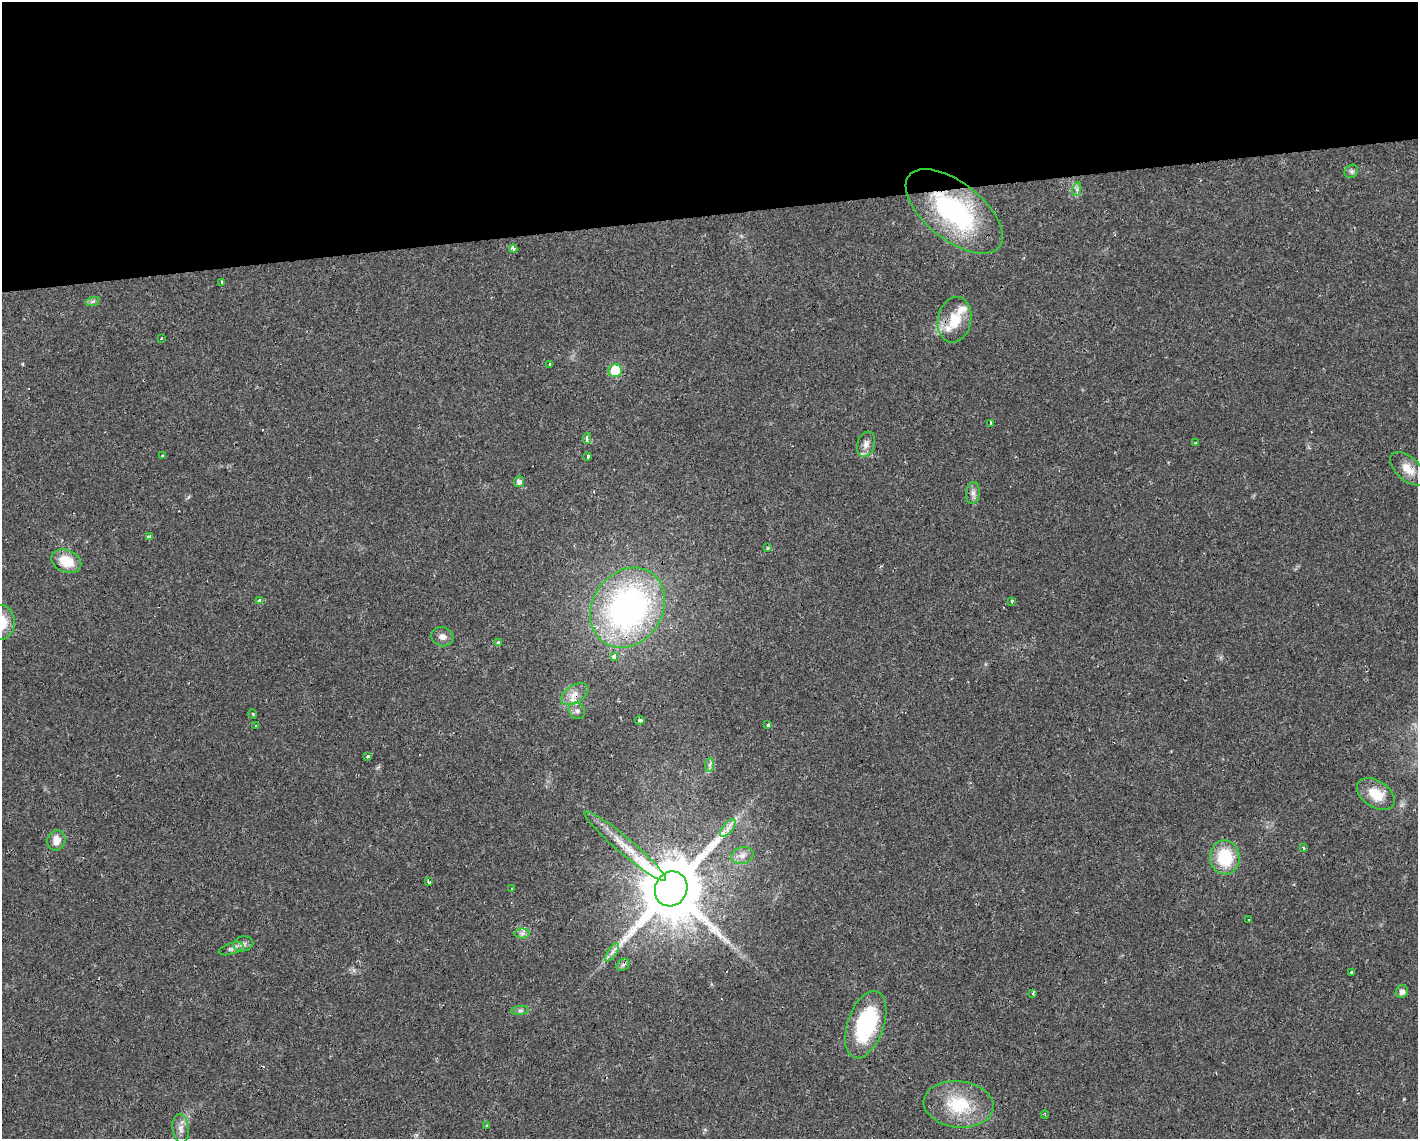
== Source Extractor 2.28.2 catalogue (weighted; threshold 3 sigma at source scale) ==
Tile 2 of 3 x 4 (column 2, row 1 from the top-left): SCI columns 1463-2878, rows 3412-4548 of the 4298 x 4548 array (HDU 1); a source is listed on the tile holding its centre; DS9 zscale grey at full resolution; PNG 1420 x 1141 px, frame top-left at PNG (2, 2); each listed source drawn as its Kron ellipse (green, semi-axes under 4 px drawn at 4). Shown black and unused: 19% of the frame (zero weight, under 2 of 3 exposures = <1% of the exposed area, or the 3 px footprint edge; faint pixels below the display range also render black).
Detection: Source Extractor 2.28.2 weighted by HDU 2 'WHT'; one run over the whole footprint, this tile lists its part. Background 0.0253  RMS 0.0033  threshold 0.0147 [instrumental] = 3 sigma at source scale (4.5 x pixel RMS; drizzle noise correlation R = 1.50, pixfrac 1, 0.0396/0.0396 arcsec/px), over >= 5 px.
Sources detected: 71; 6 cosmic-ray / hot-pixel residue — neither listed nor drawn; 3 inside a brighter listed object's ellipse — not listed separately; the other 62 listed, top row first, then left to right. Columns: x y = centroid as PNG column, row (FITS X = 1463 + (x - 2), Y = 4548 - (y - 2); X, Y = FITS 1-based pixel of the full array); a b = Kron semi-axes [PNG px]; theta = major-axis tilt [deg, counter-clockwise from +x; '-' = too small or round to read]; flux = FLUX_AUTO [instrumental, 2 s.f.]
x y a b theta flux
1351 171 7 6 - 0.84
1077 189 7 4 73 0.78
954 211 58 28 -38 50
513 249 4 3 - 2.1
221 282 3 3 - 1.8
93 301 7 4 19 0.69
955 320 23 16 78 8.4
161 338 3 2 - 0.44
550 364 3 3 - 1
615 371 6 6 - 13
990 423 4 3 - 2.2
587 438 5 3 - 2.3
1195 443 3 3 - 3
866 444 13 8 72 2.1
162 456 3 3 - 0.34
587 456 3 3 - 2.1
1408 469 21 11 -42 4.2
519 482 5 5 - 1.6
973 493 11 7 83 1.4
149 537 4 3 - 5
768 548 4 4 - 0.42
66 561 15 11 -23 7.6
260 600 3 3 - 5.8
1012 601 4 3 - 0.42
628 608 42 35 56 94
2 622 17 13 -88 7.8
442 637 11 9 -19 1.7
498 642 4 3 - 0.6
614 657 4 3 - 2.5
575 694 15 8 31 2.7
577 711 9 7 -44 1.2
253 714 5 3 - 0.29
640 720 4 3 - 2.4
768 725 3 3 - 0.87
256 726 4 3 - 1.7
368 756 3 3 - 0.99
709 765 7 4 88 0.73
1376 794 21 13 -33 7.3
728 828 11 5 51 1.6
56 840 10 9 - 3.1
625 846 53 8 -40 8
1303 848 3 3 - 0.8
742 855 11 8 15 2
1225 857 17 15 -84 14
429 882 4 3 - 1.7
512 889 3 3 - 0.29
671 889 18 16 62 3000
1249 919 4 3 - 1.3
522 933 7 5 0 0.98
243 944 10 7 10 1.3
231 949 13 5 17 1.1
612 952 10 4 56 1.3
623 965 7 5 42 0.82
1352 972 3 3 - 2.8
1402 992 6 6 - 1.4
1033 993 3 3 - 1.1
520 1010 9 4 8 0.79
866 1025 35 18 71 29
959 1104 35 23 -6 16
1045 1115 4 3 - 0.47
487 1125 3 3 - 0.3
181 1128 14 8 -83 2.1
Overlapping masked pixels (flux is a lower limit): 4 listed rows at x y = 954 211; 575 694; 671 889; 866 1025
Isophote crosses this tile's border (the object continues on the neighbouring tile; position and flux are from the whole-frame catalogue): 1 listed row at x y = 2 622